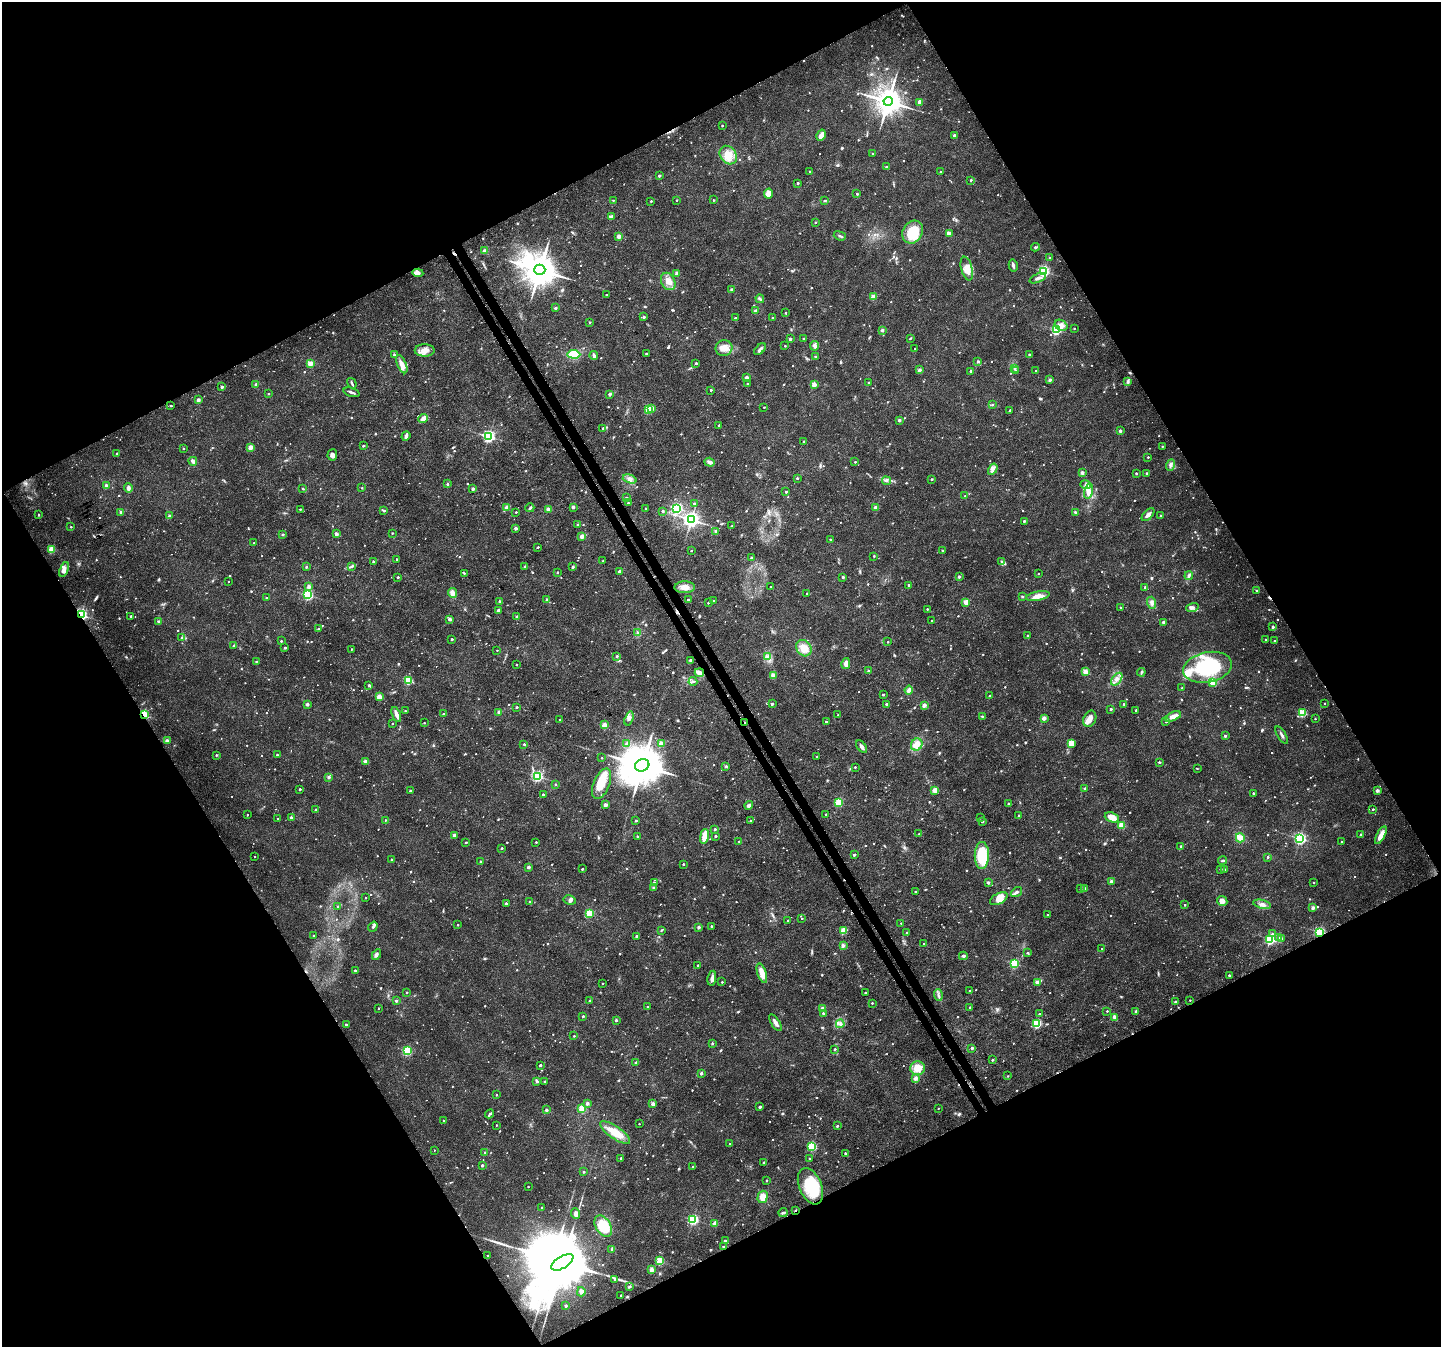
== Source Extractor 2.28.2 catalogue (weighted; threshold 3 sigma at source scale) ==
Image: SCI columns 74-5826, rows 231-5608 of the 5896 x 5790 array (HDU 1 of 3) = the unmasked area's bounding box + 8 px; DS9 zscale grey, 4 x 4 block average (1 PNG px = mean of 4 x 4 image px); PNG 1443 x 1349 px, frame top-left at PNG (2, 2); each listed source drawn as its Kron ellipse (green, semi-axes under 4 px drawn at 4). Shown black and unused: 48% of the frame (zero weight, under 3 of 4 exposures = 6% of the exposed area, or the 3 px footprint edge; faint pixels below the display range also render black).
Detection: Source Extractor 2.28.2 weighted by HDU 2 'WHT'. Background 0.0134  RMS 0.0028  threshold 0.0125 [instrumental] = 3 sigma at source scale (4.5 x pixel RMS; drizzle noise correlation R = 1.50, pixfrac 1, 0.0396/0.0396 arcsec/px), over >= 5 px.
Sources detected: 1383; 15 too faint to see at this stretch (4 x 4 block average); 9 inside a brighter object's white glare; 8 cosmic-ray / hot-pixel residue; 1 long thin detection or spike segment (spike, bleed or trail) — neither listed nor drawn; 8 coinciding with a brighter row at this scale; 24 inside a brighter listed object's ellipse — not listed separately; of the other 1318, all 500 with FLUX_AUTO >= 1.82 (the completeness limit of this list) listed and drawn (818 fainter detections not listed), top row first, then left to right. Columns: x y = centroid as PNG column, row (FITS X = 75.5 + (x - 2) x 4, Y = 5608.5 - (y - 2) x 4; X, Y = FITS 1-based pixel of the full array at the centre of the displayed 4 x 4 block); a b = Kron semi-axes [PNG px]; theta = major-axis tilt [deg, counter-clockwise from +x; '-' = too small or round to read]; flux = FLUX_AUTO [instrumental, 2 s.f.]
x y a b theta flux
888 101 4 4 - 3000
920 102 2 2 - 42
722 125 2 2 - 2.9
821 135 6 3 60 14
954 135 2 2 - 9.4
873 154 2 2 - 6
728 155 10 8 -53 20
886 167 2 2 - 2.7
810 171 2 2 - 1.9
940 172 2 2 - 4.7
659 176 2 2 - 7.1
971 180 2 2 - 4
798 183 2 2 - 2.9
769 194 5 4 - 16
857 194 2 2 - 5.3
613 200 2 2 - 1.9
677 200 2 2 - 1.9
713 200 2 2 - 2.3
825 200 3 2 - 2.2
651 201 2 2 - 2.2
612 216 2 2 - 5.1
815 222 2 2 - 3.8
913 232 12 9 61 55
949 233 2 2 - 10
619 236 2 2 - 28
840 236 6 2 -20 2.6
1035 247 4 2 - 2.3
484 251 2 2 - 18
1050 258 2 2 - 3.5
1013 265 6 2 -77 4.6
967 268 12 5 -76 16
540 270 6 5 - 5000
1044 271 2 2 - 260
418 273 5 3 - 12
677 273 2 2 - 20
1038 278 9 3 23 7.2
668 281 9 6 -63 14
731 289 2 2 - 5.8
606 295 2 2 - 3.8
873 297 2 2 - 39
760 299 4 2 - 2.7
555 308 2 2 - 8.6
755 311 2 2 - 16
786 313 2 2 - 2.5
644 317 2 2 - 9
735 318 2 2 - 5.1
772 318 2 2 - 6.2
590 322 2 2 - 3.1
1061 325 7 5 -33 9.5
1074 328 2 2 - 2.1
882 330 2 2 - 14
1056 330 2 2 - 220
910 338 2 2 - 1.9
790 339 2 2 - 10
804 339 2 2 - 4.6
785 346 2 2 - 2.6
814 346 5 4 - 5.1
724 348 8 8 - 15
760 349 7 3 45 5.2
915 349 2 2 - 2
425 350 10 6 0 15
574 354 6 4 -3 47
646 354 2 2 - 5.2
1029 354 2 2 - 3.6
394 355 3 2 - 2
594 356 4 3 - 4.6
815 356 2 2 - 2.9
978 361 2 2 - 8.8
310 363 2 2 - 37
696 363 2 2 - 6
402 364 10 4 -67 10
1014 368 2 2 - 4.2
919 370 4 2 - 3.4
1015 370 2 2 - 4.8
971 371 2 2 - 7.2
1036 371 2 2 - 7.6
747 377 3 2 - 4.5
1050 380 2 2 - 17
1127 381 3 2 - 1.8
352 383 5 2 - 2.6
869 383 2 2 - 6.9
256 384 2 2 - 14
748 384 2 2 - 3.7
814 385 2 2 - 33
222 387 2 2 - 8.9
711 390 2 2 - 3.8
352 392 8 2 -17 4.2
268 393 2 2 - 2.3
610 394 2 2 - 10
198 400 2 2 - 16
992 404 2 2 - 3.8
171 406 2 2 - 4.3
764 407 2 2 - 2.1
652 408 2 2 - 17
648 410 2 2 - 75
1010 410 3 2 - 1.8
423 418 5 4 - 9
899 420 2 2 - 10
719 426 2 2 - 1.8
603 428 3 2 - 3.6
1120 431 2 2 - 9.4
406 436 5 2 - 7.1
488 436 2 2 - 380
804 442 2 2 - 7.6
363 446 2 2 - 5.7
1162 446 2 2 - 2.1
250 447 2 2 - 37
184 449 2 2 - 2.5
116 453 2 2 - 2.6
332 455 6 4 86 6.6
1148 457 2 2 - 2.8
193 461 4 2 - 7.5
710 462 5 3 - 5.6
855 462 2 2 - 2.4
1170 465 6 3 72 4.8
993 469 6 2 59 4.7
1082 473 2 2 - 15
1136 473 2 2 - 5.6
1147 473 2 2 - 3.9
797 478 2 2 - 4.8
630 479 7 4 -19 6.5
932 479 2 2 - 6.1
886 481 4 2 - 2
447 484 2 2 - 5.4
1086 485 5 3 - 4.1
106 486 2 2 - 24
128 488 5 3 - 7.6
362 488 2 2 - 1.8
303 489 2 2 - 3.9
473 489 2 2 - 11
1088 491 7 4 77 13
786 492 2 2 - 5
965 496 2 2 - 2
626 498 2 2 - 7.2
628 503 2 2 - 2.4
694 503 3 2 - 2
507 507 2 2 - 26
573 507 2 2 - 13
875 507 2 2 - 10
530 508 4 2 - 2.8
646 508 2 2 - 1.8
677 508 2 2 - 310
300 509 2 2 - 2.6
548 509 2 2 - 10
384 511 2 2 - 5.1
662 511 2 2 - 3.7
121 512 2 2 - 7.7
516 512 2 2 - 2.5
1075 512 4 2 - 2.9
39 515 2 2 - 4.8
1148 515 8 3 46 7
169 516 2 2 - 7.4
1161 516 2 2 - 5.5
691 520 3 3 - 830
1024 521 2 2 - 4.9
578 525 2 2 - 1.9
732 526 4 2 - 2.4
71 527 2 2 - 2.6
516 528 2 2 - 16
716 531 4 3 - 2.9
392 533 2 2 - 2
283 534 2 2 - 7.5
336 534 2 2 - 18
582 536 2 2 - 30
830 539 2 2 - 1.9
254 543 2 2 - 1.9
538 547 2 2 - 3
51 549 2 2 - 58
942 550 2 2 - 2.4
691 551 2 2 - 1.9
874 556 2 2 - 2.6
752 558 2 2 - 15
396 559 2 2 - 3
603 561 2 2 - 2.7
373 562 2 2 - 8.7
1002 562 4 3 - 2.7
352 566 3 3 - 2.5
525 566 2 2 - 7.7
306 567 2 2 - 4
573 567 2 2 - 6.8
64 570 8 4 69 8.9
619 571 2 2 - 10
557 572 2 2 - 2.4
464 573 2 2 - 2.4
1038 574 2 2 - 2.1
1189 576 4 3 - 3.2
398 577 2 2 - 3.4
843 577 2 2 - 5.7
959 577 3 2 - 3.2
229 581 2 2 - 2.3
909 585 2 2 - 6
309 586 2 2 - 16
685 587 10 6 1 13
771 587 2 2 - 3.5
1145 587 2 2 - 4.1
1256 591 2 2 - 3
452 593 5 4 - 8.8
807 594 2 2 - 7.6
308 595 2 2 - 240
1022 596 2 2 - 4.5
1038 596 12 4 10 13
266 597 2 2 - 2.1
547 599 2 2 - 9.1
688 600 2 2 - 3.4
499 601 2 2 - 3.5
713 601 2 2 - 4
966 602 2 2 - 34
708 603 2 2 - 1.8
1152 603 6 3 -71 4.7
1120 607 2 2 - 2.2
1192 607 6 3 18 5.5
927 609 2 2 - 3
498 610 3 2 - 3.5
81 615 2 2 - 330
131 616 2 2 - 4.9
517 617 2 2 - 8.6
450 619 2 2 - 15
932 621 2 2 - 3.7
159 622 2 2 - 17
1163 622 2 2 - 12
1273 627 2 2 - 8.6
319 629 2 2 - 6.1
638 632 3 2 - 1.9
1027 636 2 2 - 4.8
182 637 2 2 - 2.4
452 639 2 2 - 5.1
1266 640 2 2 - 5.8
281 641 2 2 - 4.5
1274 641 2 2 - 4.8
888 642 2 2 - 2.5
234 645 2 2 - 5.7
285 648 2 2 - 7
804 648 8 7 - 19
352 649 2 2 - 2.4
497 650 2 2 - 1.9
617 656 2 2 - 3.6
768 657 3 2 - 3.3
690 660 2 2 - 4.5
256 661 2 2 - 2.3
846 663 5 3 - 9.6
516 665 2 2 - 2.6
1207 667 25 15 11 130
868 670 2 2 - 2.8
1085 672 2 2 - 43
1141 672 4 2 - 2.2
699 673 4 3 - 13
773 676 4 2 - 2.2
1117 679 7 3 53 7.4
408 681 2 2 - 100
693 681 4 3 - 3.2
1213 682 2 2 - 60
369 685 2 2 - 5
1182 688 2 2 - 2.8
909 690 4 3 - 9
883 695 2 2 - 4.4
989 696 2 2 - 3.2
379 697 2 2 - 54
1324 703 2 2 - 2
307 704 2 2 - 16
772 704 2 2 - 5.2
886 704 2 2 - 7.9
1124 704 2 2 - 2.4
924 705 2 2 - 23
517 707 2 2 - 3.5
1111 709 2 2 - 6.4
1136 710 2 2 - 5.9
405 711 2 2 - 2.5
499 712 2 2 - 19
1302 713 2 2 - 110
396 714 8 2 -69 8.8
443 714 2 2 - 7.6
144 715 3 2 - 100
838 715 2 2 - 1.9
982 716 2 2 - 2.9
1173 716 8 4 23 15
629 718 7 4 73 6.2
1044 718 2 2 - 24
1090 719 8 6 66 12
1315 719 2 2 - 2.2
560 720 2 2 - 2.5
826 722 2 2 - 3
1166 722 2 2 - 4
392 723 2 2 - 2
424 723 2 2 - 2.5
745 723 2 2 - 9.7
604 725 2 2 - 33
1282 735 9 2 -59 4.7
1225 736 2 2 - 7.4
167 741 2 2 - 22
626 743 3 2 - 2
661 743 2 2 - 25
1071 743 4 3 - 19
524 744 2 2 - 2.2
917 745 6 5 - 17
862 747 7 3 -52 5.2
216 755 2 2 - 3.9
277 755 2 2 - 3.3
817 756 2 2 - 2.1
602 758 2 2 - 2.1
365 761 2 2 - 13
1159 762 2 2 - 5.5
642 765 7 6 - 8200
726 766 2 2 - 7.7
855 767 2 2 - 2.4
1197 769 2 2 - 2.1
537 776 2 2 - 290
329 777 2 2 - 11
556 784 2 2 - 3.3
602 784 16 8 68 34
300 789 2 2 - 6.4
1085 789 2 2 - 6.3
935 790 2 2 - 44
1377 790 2 2 - 20
410 791 2 2 - 6.8
1253 793 2 2 - 7.5
543 794 2 2 - 4.7
839 802 2 2 - 120
1008 803 2 2 - 3.6
605 805 2 2 - 22
749 805 4 3 - 4
1373 809 2 2 - 5
315 810 2 2 - 2.3
826 814 2 2 - 2.1
247 815 2 2 - 2.8
1019 816 2 2 - 7.1
291 817 2 2 - 9
981 817 2 2 - 2.3
1112 817 7 4 -21 19
277 819 2 2 - 3.5
386 820 2 2 - 2.4
636 821 2 2 - 5.4
751 821 2 2 - 6
982 821 2 2 - 6.5
1121 825 2 2 - 61
715 829 2 2 - 7
919 834 2 2 - 2.5
1361 834 2 2 - 6
454 835 2 2 - 14
1381 835 10 3 62 21
638 836 2 2 - 2.5
704 836 7 3 80 25
716 836 2 2 - 6.6
1240 838 4 4 - 12
1300 838 2 2 - 350
739 841 2 2 - 2
466 842 2 2 - 3.6
536 842 2 2 - 2.4
1342 842 2 2 - 2.8
1181 846 2 2 - 3.8
502 848 2 2 - 4.7
854 855 2 2 - 5.1
982 855 13 7 90 71
255 856 2 2 - 2.7
1268 857 2 2 - 6.1
391 860 2 2 - 4.4
1223 861 4 2 - 2.3
481 862 2 2 - 13
683 864 2 2 - 4.5
529 867 2 2 - 13
582 869 2 2 - 5.3
1220 869 2 2 - 3.4
1224 870 3 3 - 2
988 882 2 2 - 9.7
1111 882 2 2 - 21
654 883 4 3 - 2.4
1313 883 2 2 - 2.7
653 888 3 2 - 2
1085 888 3 2 - 1.8
1080 889 2 2 - 1.9
915 892 2 2 - 4.8
1016 892 6 3 35 3.8
366 898 2 2 - 2.3
999 899 9 5 27 17
570 900 6 4 -12 5.2
1222 901 5 5 - 7.2
529 902 2 2 - 2.9
506 903 2 2 - 8.3
1262 904 9 4 -13 8.9
1185 905 2 2 - 2.6
338 906 2 2 - 4.4
1313 908 2 2 - 19
589 913 2 2 - 120
1048 915 2 2 - 5.2
802 918 2 2 - 2.1
788 920 2 2 - 3
901 923 2 2 - 2.1
458 925 2 2 - 2.1
711 926 2 2 - 3.2
373 927 5 3 - 3
699 927 2 2 - 9.8
661 930 2 2 - 2.2
843 931 2 2 - 69
1320 932 2 2 - 250
907 933 2 2 - 4.8
1272 934 2 2 - 2.6
313 935 2 2 - 2.2
636 936 2 2 - 6.8
1279 938 2 2 - 11
1270 939 2 2 - 280
1282 939 2 2 - 4.8
924 944 2 2 - 3.3
843 946 2 2 - 14
1102 949 2 2 - 2
1028 953 2 2 - 2.7
376 955 6 3 61 3.7
963 956 4 3 - 3.3
1014 963 2 2 - 170
698 965 2 2 - 3.2
355 970 2 2 - 4.2
762 973 10 4 -71 17
1229 975 2 2 - 4.9
712 978 7 3 80 7.8
722 982 2 2 - 2.6
1037 982 2 2 - 24
602 983 2 2 - 1.8
969 991 2 2 - 1.8
407 992 2 2 - 2.1
865 993 2 2 - 1.9
938 995 6 3 -73 4.6
590 1000 2 2 - 5.6
1190 1000 2 2 - 2
396 1001 2 2 - 8.7
1175 1002 2 2 - 5.5
872 1003 2 2 - 2.6
648 1007 2 2 - 5.7
970 1007 2 2 - 2.6
379 1008 2 2 - 1.9
823 1008 2 2 - 22
1107 1011 2 2 - 3
1136 1012 4 3 - 2.8
823 1013 2 2 - 3.7
1039 1014 2 2 - 5.7
583 1016 2 2 - 4.2
1114 1017 4 3 - 4.8
616 1020 2 2 - 6.9
775 1023 9 3 -57 8.1
1037 1023 2 2 - 160
346 1024 2 2 - 5.7
840 1024 4 3 - 3.7
574 1036 2 2 - 2.6
712 1043 2 2 - 4.8
972 1048 2 2 - 7.1
835 1049 2 2 - 3.6
407 1051 2 2 - 180
992 1060 2 2 - 1.9
636 1062 2 2 - 7.5
540 1065 2 2 - 8.1
917 1068 7 6 - 20
701 1073 2 2 - 12
1008 1076 2 2 - 1.8
915 1078 2 2 - 21
537 1081 2 2 - 11
544 1081 2 2 - 2.9
496 1095 2 2 - 5.7
587 1103 2 2 - 12
653 1104 2 2 - 24
760 1107 2 2 - 8.1
938 1108 2 2 - 1.9
582 1109 2 2 - 88
546 1110 2 2 - 11
490 1114 4 2 - 3.5
444 1120 2 2 - 3.5
639 1124 2 2 - 2
497 1125 2 2 - 2.4
837 1126 2 2 - 4.2
615 1132 17 6 -35 35
730 1144 2 2 - 3.2
812 1147 2 2 - 150
434 1150 2 2 - 2
485 1153 2 2 - 6.4
845 1153 2 2 - 5.4
621 1158 2 2 - 4.3
810 1158 2 2 - 2.5
764 1163 2 2 - 5.9
482 1165 2 2 - 6
693 1166 2 2 - 3
584 1172 2 2 - 2.8
767 1180 2 2 - 4.7
810 1186 19 11 -67 64
528 1187 2 2 - 2.2
763 1197 6 5 - 14
542 1208 2 2 - 3.1
795 1211 2 2 - 5.9
576 1213 5 4 - 8.2
783 1213 4 3 - 2.9
693 1220 2 2 - 270
715 1223 3 2 - 6.1
603 1226 11 7 -59 53
725 1241 2 2 - 6.7
723 1246 2 2 - 4
612 1249 3 2 - 2.9
488 1256 2 2 - 4.4
660 1261 2 2 - 97
562 1262 12 6 32 21000
651 1270 2 2 - 31
614 1280 2 2 - 1.9
629 1287 3 2 - 2.1
581 1292 5 4 - 6.7
621 1295 2 2 - 2.9
566 1306 2 2 - 8
Overlapping masked pixels (flux is a lower limit): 6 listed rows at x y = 81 615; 699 673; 144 715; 745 723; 1320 932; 795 1211
Diffuse or blended objects may show on this block-average render without a row.